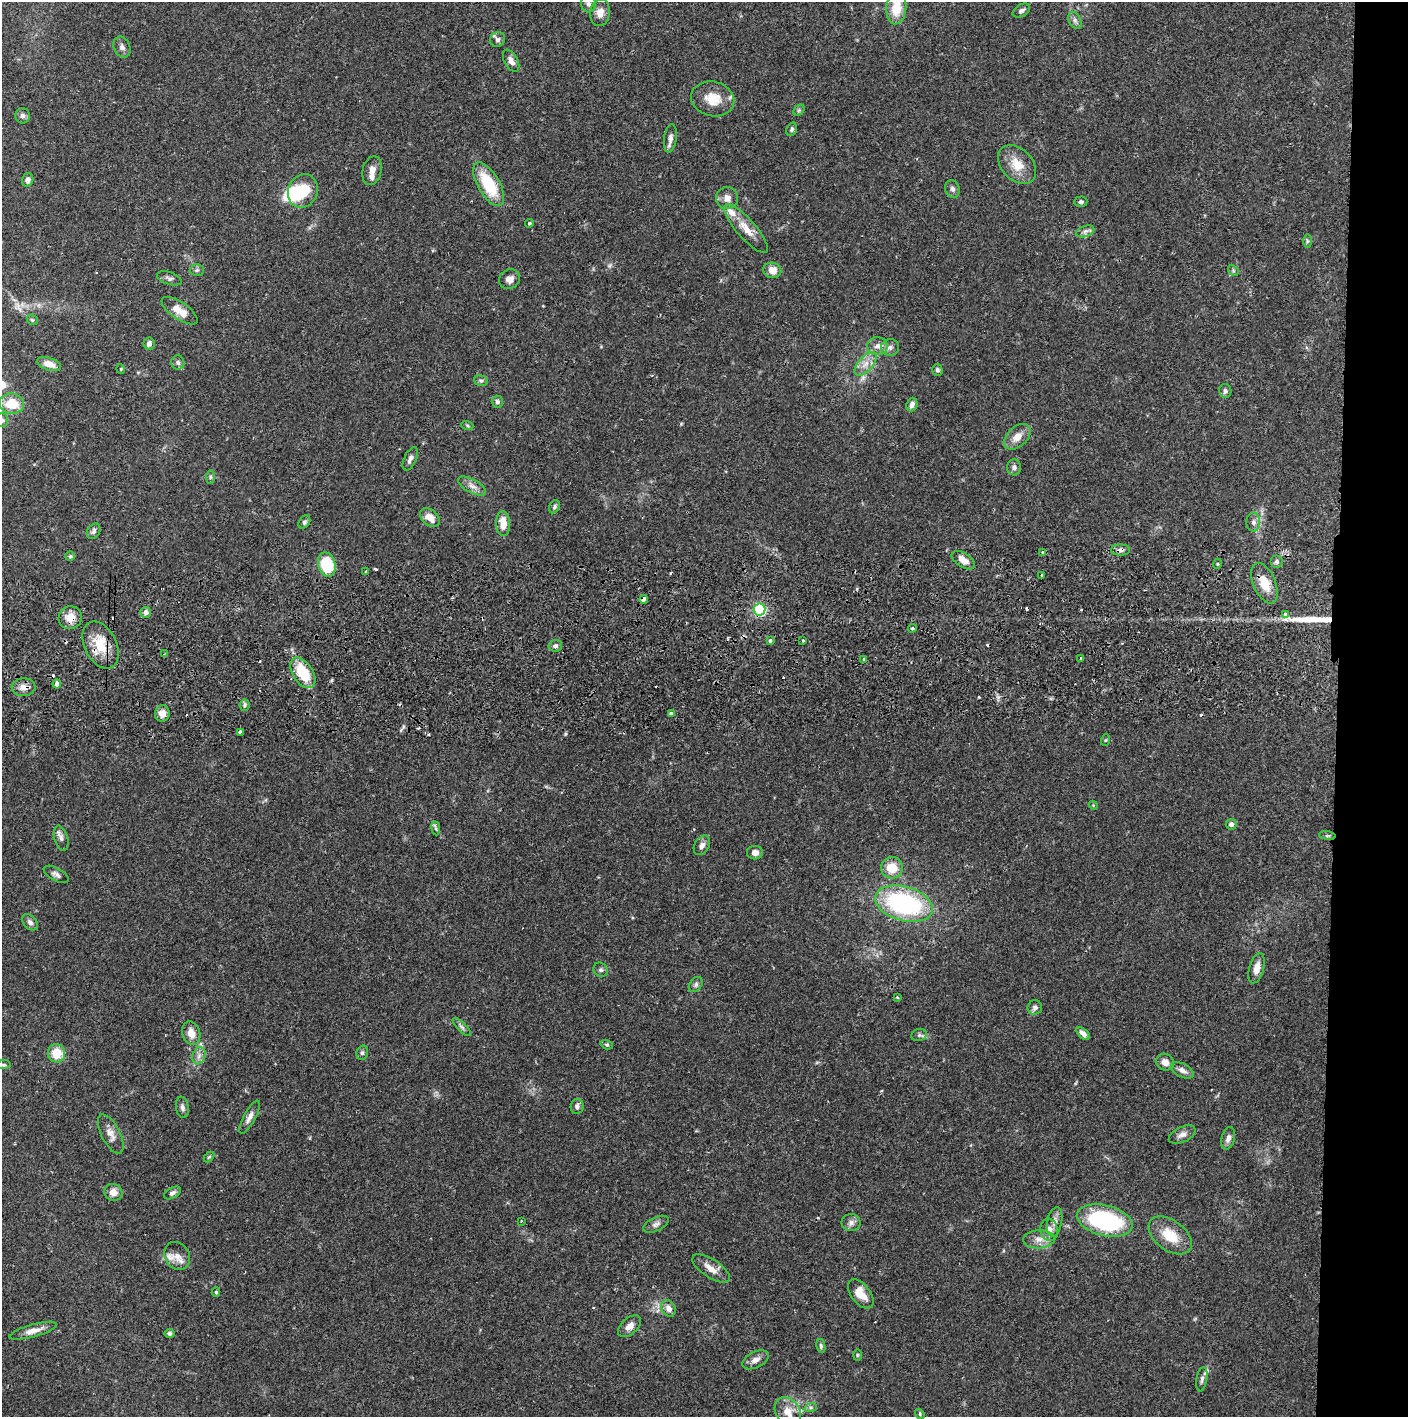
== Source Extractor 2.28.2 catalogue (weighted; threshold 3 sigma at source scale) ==
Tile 6 of 3 x 3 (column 3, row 2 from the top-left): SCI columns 2816-4221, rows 1472-2886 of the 4228 x 4359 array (HDU 1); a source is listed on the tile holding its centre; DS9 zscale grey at full resolution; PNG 1410 x 1419 px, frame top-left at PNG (2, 2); each listed source drawn as its Kron ellipse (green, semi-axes under 4 px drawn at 4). Shown black and unused: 5% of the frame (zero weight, under 2 of 3 exposures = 3% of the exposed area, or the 3 px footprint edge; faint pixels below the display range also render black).
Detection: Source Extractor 2.28.2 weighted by HDU 2 'WHT'; one run over the whole footprint, this tile lists its part. Background 0.0678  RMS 0.0048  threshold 0.0218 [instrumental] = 3 sigma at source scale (4.5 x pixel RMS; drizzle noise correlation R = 1.50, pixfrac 1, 0.05/0.05 arcsec/px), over >= 5 px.
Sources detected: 168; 1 too faint to see at this stretch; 2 inside a brighter object's white glare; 13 cosmic-ray / hot-pixel residue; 1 long thin detection or spike segment (spike, bleed or trail) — neither listed nor drawn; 3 inside a brighter listed object's ellipse — not listed separately; the other 148 listed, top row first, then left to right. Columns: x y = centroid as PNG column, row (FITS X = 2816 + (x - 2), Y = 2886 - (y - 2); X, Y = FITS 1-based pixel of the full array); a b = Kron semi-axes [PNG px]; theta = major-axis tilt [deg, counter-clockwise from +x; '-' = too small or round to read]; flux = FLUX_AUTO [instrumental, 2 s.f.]
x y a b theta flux
588 4 8 7 - 1.9
896 8 16 10 85 12
1021 11 9 6 29 1.4
600 13 13 10 81 4.1
1075 20 9 6 -64 1.5
497 39 8 7 - 1.5
122 47 11 8 -64 1.9
511 61 12 6 -62 2.9
713 99 22 17 -13 11
799 110 6 5 - 0.76
23 116 8 7 - 1.6
792 129 7 5 69 1
670 138 14 6 82 2.5
1017 164 22 15 -46 9.2
372 171 15 9 75 3.6
28 180 7 5 71 2
489 184 24 11 -60 21
952 189 9 7 -71 1.6
303 191 17 14 70 12
727 198 11 11 - 3.7
1081 202 6 5 - 1
529 223 4 3 - 0.67
746 229 31 9 -49 7.5
1085 231 9 5 19 1.7
1307 241 6 4 89 0.78
197 270 7 6 - 1
772 270 9 7 -16 5.3
1233 270 6 4 -47 0.76
169 278 13 6 -18 1.5
509 279 11 9 32 3
179 311 21 8 -34 6.7
32 320 6 5 - 0.69
149 344 6 5 - 2
877 346 10 9 - 3
890 347 9 8 - 2
178 362 7 6 - 1.4
49 364 12 6 -19 4.2
865 364 14 7 49 4.1
121 369 5 3 - 0.4
937 370 6 5 - 1.3
481 381 7 5 -15 1
1225 391 7 6 - 1.5
497 402 6 5 - 1.3
12 404 12 10 -4 12
912 404 7 5 69 2
2 420 7 6 - 1.1
467 425 6 4 -19 0.68
1017 437 16 9 42 5.3
410 459 12 6 65 2.1
1014 467 8 7 - 1.7
210 477 7 4 89 0.91
472 486 15 7 -29 3.1
554 507 7 5 62 1.1
430 517 11 7 -39 4.8
304 522 7 5 54 1.1
1253 522 9 7 90 1.8
503 524 12 7 -88 7
94 531 8 6 58 1.4
1121 550 9 5 0 1.7
1042 553 4 3 - 1
70 556 4 4 - 0.67
963 560 13 7 -32 5
1277 561 6 6 - 1.2
327 564 12 8 -75 21
1217 564 5 3 - 0.5
366 572 3 3 - 1.2
1041 575 3 3 - 2.2
1264 583 21 11 -67 8.4
644 600 4 4 - 5.5
759 610 6 6 - 75
146 612 5 5 - 2.4
1285 614 4 3 - 2.7
70 618 12 11 - 5.6
912 628 4 3 - 0.69
770 641 4 3 - 1.6
803 641 3 3 - 0.82
100 645 25 16 -63 13
555 646 7 5 9 1.3
164 654 4 3 - 0.5
864 659 4 3 - 1.2
1081 659 3 3 - 1.9
303 673 17 10 -57 18
57 684 4 4 - 3.1
23 687 12 9 2 3.2
245 705 5 5 - 0.94
162 713 8 7 - 4.1
671 713 4 3 - 1.5
240 732 4 3 - 3.3
1106 740 6 4 70 0.55
1093 805 4 3 - 0.42
1231 824 5 5 - 1.4
436 828 7 4 -82 0.85
1327 836 8 4 -8 0.87
61 838 13 6 -74 2.1
702 845 10 7 59 2.1
755 853 8 7 - 2.6
892 868 11 10 - 9
56 874 14 6 -29 2
904 904 29 17 -15 72
30 922 9 6 -47 1.8
1256 968 15 7 75 4.7
601 970 7 6 - 1.3
696 984 8 6 53 1.3
897 997 3 3 - 0.82
1035 1007 7 7 - 1.5
462 1027 12 4 -45 1.4
191 1033 12 8 -71 5
1083 1033 8 4 -42 2.2
919 1035 8 6 13 1.2
607 1045 6 4 -16 0.68
56 1053 9 8 - 11
362 1053 7 5 74 1.2
199 1056 9 6 70 2
1165 1062 9 8 - 3.1
3 1065 7 4 3 0.81
1182 1070 12 6 -26 2.6
577 1106 7 6 - 1.4
182 1107 11 6 -80 1.7
250 1117 18 6 61 3
111 1134 21 9 -63 4.2
1182 1135 14 7 25 2.6
1228 1138 11 6 75 2.3
209 1157 6 3 44 0.55
113 1192 9 8 - 3.8
172 1193 9 5 29 1.5
1105 1220 28 15 -14 59
521 1221 3 3 - 0.46
1055 1222 15 7 78 3.1
851 1223 9 8 - 2.2
656 1224 14 6 26 2
1049 1230 11 8 -78 3.4
1170 1235 24 15 -36 12
1039 1239 16 9 3 4.3
177 1256 15 12 -56 5
711 1268 21 9 -33 5.3
216 1292 4 4 - 0.6
861 1294 17 9 -52 7.4
669 1308 9 7 -63 3.2
630 1326 14 8 41 3.6
33 1331 24 6 16 4.2
169 1333 5 4 - 1.1
821 1346 7 4 -81 0.82
857 1355 6 4 89 0.54
755 1360 14 8 26 3
1202 1379 12 5 80 1.7
811 1407 6 4 18 0.89
788 1412 15 12 -57 6.5
920 1414 5 4 - 0.6
Overlapping masked pixels (flux is a lower limit): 8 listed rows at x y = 1121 550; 1264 583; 644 600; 759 610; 70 618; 100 645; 303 673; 23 687
Isophote crosses this tile's border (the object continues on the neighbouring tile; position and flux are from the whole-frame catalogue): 4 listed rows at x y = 588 4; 896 8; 2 420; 788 1412